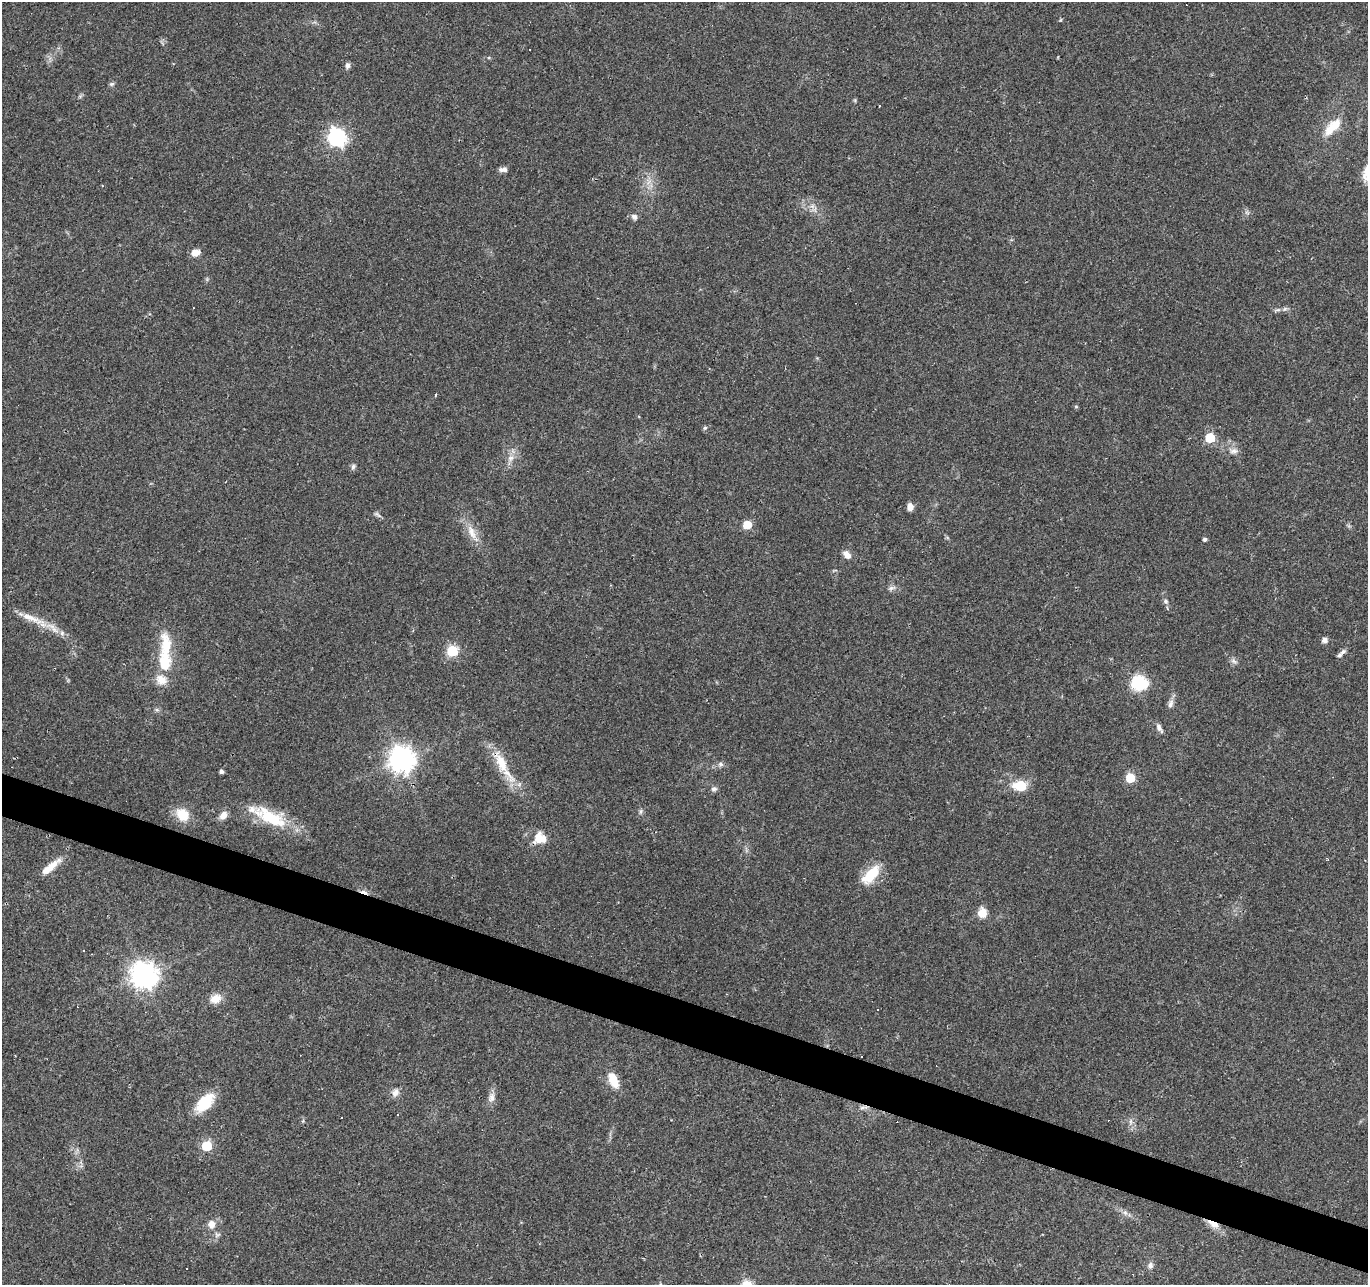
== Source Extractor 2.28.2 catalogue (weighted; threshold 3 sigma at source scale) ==
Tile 6 of 4 x 4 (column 2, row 2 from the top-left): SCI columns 1367-2732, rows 2775-4057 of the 5469 x 5613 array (HDU 1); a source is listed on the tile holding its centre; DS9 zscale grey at full resolution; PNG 1370 x 1287 px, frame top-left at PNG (2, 2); no overlay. Shown black and unused: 3% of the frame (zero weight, under 2 of 3 exposures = <1% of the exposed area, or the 3 px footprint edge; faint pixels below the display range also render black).
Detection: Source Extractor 2.28.2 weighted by HDU 2 'WHT'; one run over the whole footprint, this tile lists its part. Background 0.0349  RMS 0.004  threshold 0.018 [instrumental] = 3 sigma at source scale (4.5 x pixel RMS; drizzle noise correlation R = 1.50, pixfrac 1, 0.0396/0.0396 arcsec/px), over >= 5 px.
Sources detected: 88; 1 inside a brighter object's white glare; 12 cosmic-ray / hot-pixel residue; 1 long thin detection or spike segment (spike, bleed or trail) — not listed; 6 inside a brighter listed object's ellipse — not listed separately; the other 68 listed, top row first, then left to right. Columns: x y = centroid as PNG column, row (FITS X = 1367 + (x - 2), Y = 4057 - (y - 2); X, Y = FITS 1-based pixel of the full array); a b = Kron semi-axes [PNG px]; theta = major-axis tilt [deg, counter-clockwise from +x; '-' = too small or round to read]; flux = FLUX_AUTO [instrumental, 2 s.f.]
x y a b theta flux
1060 20 6 3 70 0.4
348 65 8 6 88 1.2
112 84 7 5 21 0.76
855 100 6 4 73 0.47
879 106 3 2 - 0.42
1333 127 29 12 46 8.3
337 137 8 7 - 130
503 169 10 5 0 1.7
649 182 9 3 45 1.2
815 210 9 6 66 1.6
634 217 8 7 - 1.5
195 252 8 7 - 4
1285 309 7 5 30 0.9
1076 406 6 4 -1 0.43
705 428 6 5 - 0.66
1210 438 6 6 - 20
1234 451 12 8 4 2.1
510 458 10 7 41 2
353 466 7 6 - 1
910 507 6 6 - 3.1
378 515 11 4 -34 0.95
747 525 5 5 - 12
471 532 24 9 -66 5.5
1205 539 4 4 - 1
847 555 12 8 -44 2.5
891 588 8 6 1 1.2
1165 601 7 6 - 0.98
1325 640 7 7 - 1.4
452 651 6 6 - 32
1343 651 8 6 27 1.1
165 660 45 16 -88 16
1234 661 11 6 -34 1.4
1139 683 19 16 -17 15
1170 704 13 7 74 1.8
157 710 6 5 - 0.81
1159 728 13 6 -60 1.7
402 759 9 9 - 390
720 764 7 7 - 1.2
503 766 54 12 -60 13
221 771 4 4 - 1.2
1130 778 5 5 - 18
1021 786 8 6 0 19
714 789 8 6 14 1.2
641 811 6 5 - 0.79
183 815 15 13 -50 8.5
223 815 11 7 57 3.1
273 819 37 22 -13 17
538 838 17 10 71 5.1
51 866 31 8 38 6
871 875 24 11 48 13
982 913 11 10 - 4.8
144 975 9 9 - 390
216 999 15 12 20 4.3
877 1009 3 2 - 0.5
613 1080 19 10 -64 7
395 1092 10 9 - 2.3
491 1097 15 9 73 2.6
205 1103 18 10 46 18
863 1107 13 5 12 1.6
341 1117 3 3 - 0.61
1130 1121 9 4 -90 1.3
207 1146 6 6 - 22
1125 1213 7 6 - 1.3
212 1224 11 9 85 3.2
1213 1224 17 7 -30 4.4
217 1235 8 7 - 1.2
1150 1266 9 7 87 1.6
186 1268 3 2 - 0.29
Overlapping masked pixels (flux is a lower limit): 3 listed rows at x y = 503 766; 863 1107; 1213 1224